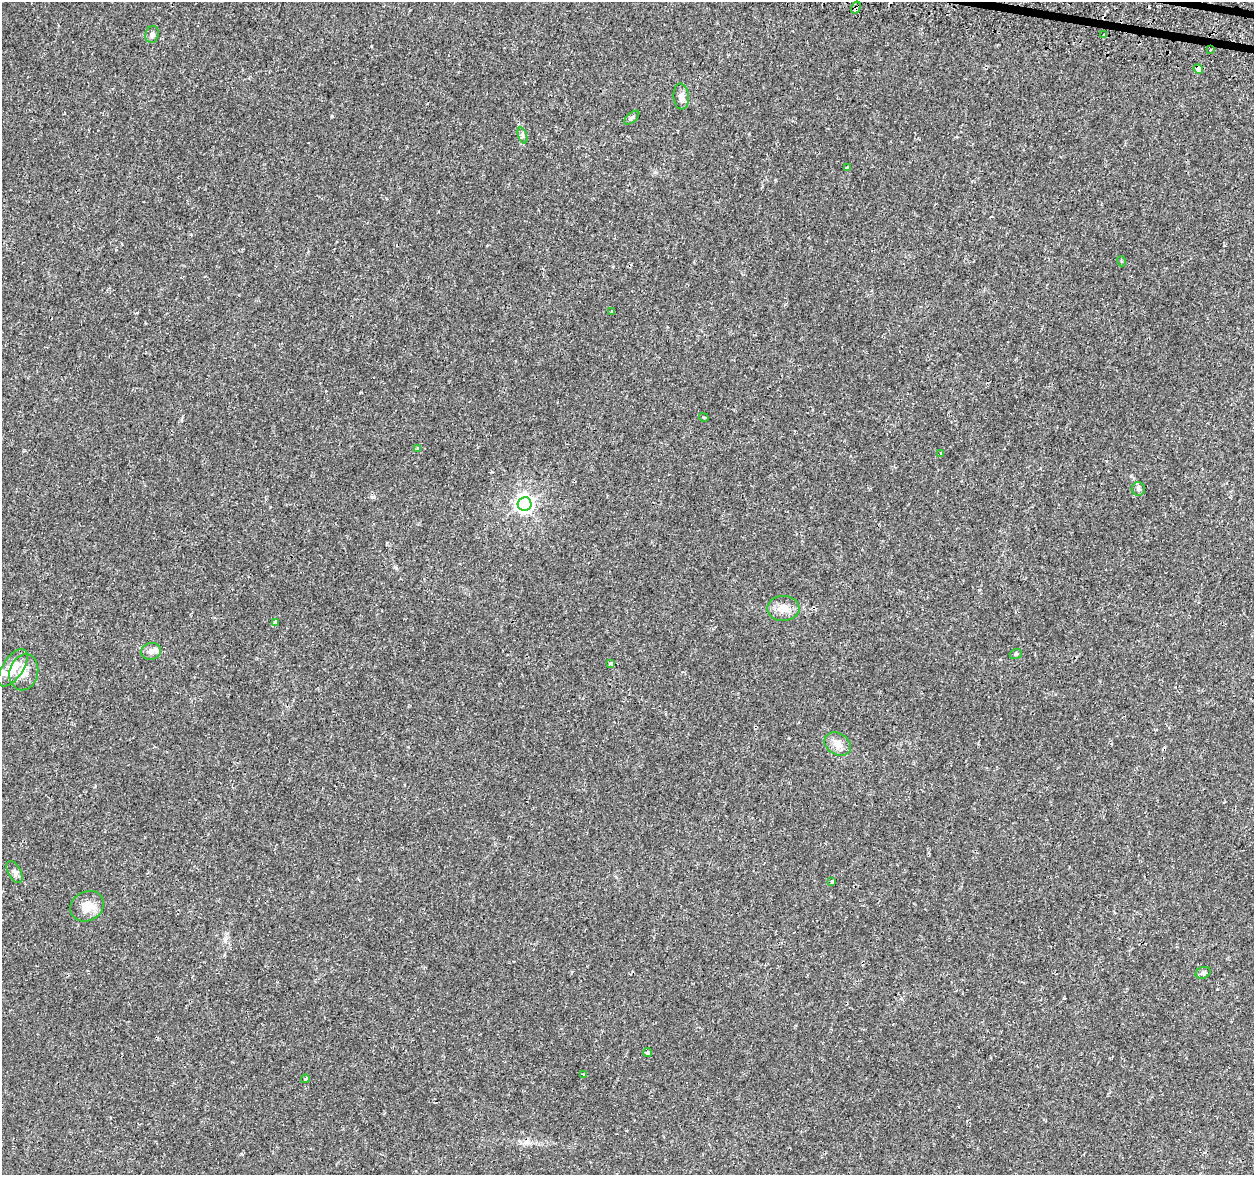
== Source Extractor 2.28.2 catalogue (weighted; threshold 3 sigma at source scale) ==
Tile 10 of 4 x 4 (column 2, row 3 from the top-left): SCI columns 1296-2547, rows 1501-2673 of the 5090 x 5287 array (HDU 1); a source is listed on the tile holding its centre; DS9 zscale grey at full resolution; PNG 1256 x 1177 px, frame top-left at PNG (2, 2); each listed source drawn as its Kron ellipse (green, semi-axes under 4 px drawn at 4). Shown black and unused: <1% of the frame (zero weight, under 2 of 3 exposures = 3% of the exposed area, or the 3 px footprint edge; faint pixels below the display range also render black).
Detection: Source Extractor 2.28.2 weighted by HDU 2 'WHT'; one run over the whole footprint, this tile lists its part. Background 0.00707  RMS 0.0022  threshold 0.0101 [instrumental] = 3 sigma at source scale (4.5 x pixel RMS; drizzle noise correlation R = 1.50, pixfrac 1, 0.0396/0.0396 arcsec/px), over >= 5 px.
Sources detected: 35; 3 cosmic-ray / hot-pixel residue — neither listed nor drawn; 1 inside a brighter listed object's ellipse — not listed separately; the other 31 listed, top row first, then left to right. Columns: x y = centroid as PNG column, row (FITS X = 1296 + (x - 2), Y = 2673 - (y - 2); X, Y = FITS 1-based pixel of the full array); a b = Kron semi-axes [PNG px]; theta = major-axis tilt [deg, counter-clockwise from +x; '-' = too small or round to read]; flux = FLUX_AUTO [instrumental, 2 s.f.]
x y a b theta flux
856 8 6 4 59 1
152 34 9 6 70 0.75
1104 35 3 3 - 0.68
1210 50 3 2 - 0.18
1198 69 5 4 - 5.7
681 97 13 7 -85 1.3
632 118 9 5 40 0.44
522 135 8 3 -71 0.43
847 167 3 3 - 0.17
1121 261 5 3 - 0.18
612 311 3 3 - 0.4
704 417 5 3 - 0.25
417 448 4 3 - 0.67
941 453 3 3 - 0.36
1138 489 7 6 - 0.55
524 504 7 7 - 92
783 608 16 12 1 2.5
276 622 4 3 - 0.91
151 651 10 8 12 1.4
1016 654 6 5 - 0.34
610 663 4 4 - 0.57
13 668 21 10 56 4.1
24 672 18 14 76 2.8
838 744 14 11 -32 1.8
14 872 12 6 -60 0.81
832 882 4 3 - 0.81
87 906 17 14 27 3.1
1203 973 8 5 25 0.51
648 1053 4 3 - 1.6
584 1074 3 3 - 0.74
305 1079 4 3 - 0.33
Overlapping masked pixels (flux is a lower limit): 2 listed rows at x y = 856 8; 1198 69
Unlisted compact peaks at least as high as the median listed source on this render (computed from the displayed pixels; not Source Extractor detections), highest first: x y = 374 497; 332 116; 241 1154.